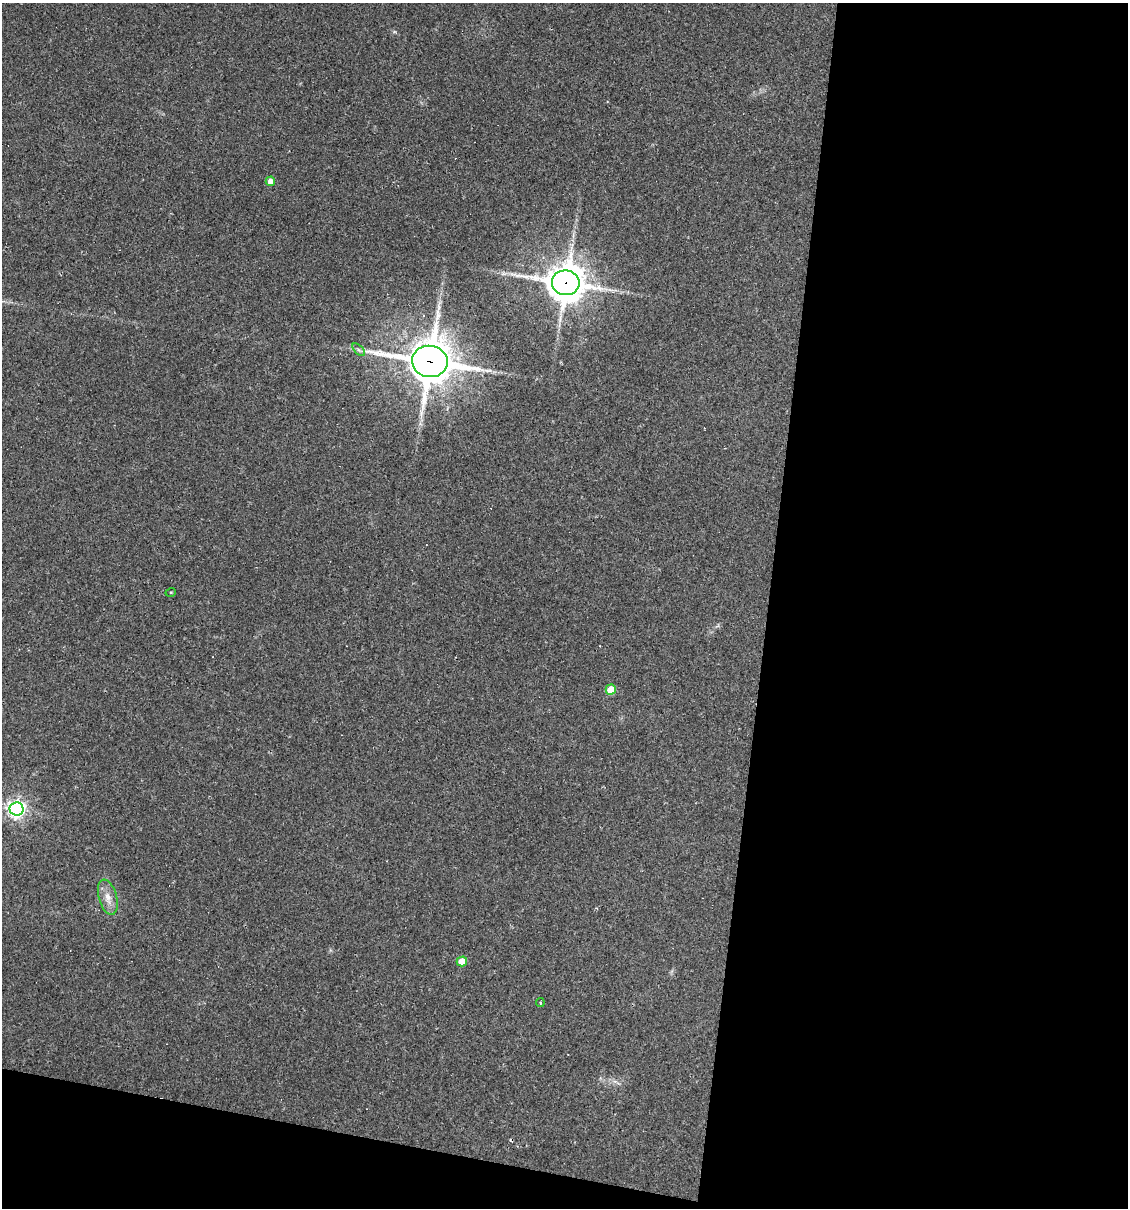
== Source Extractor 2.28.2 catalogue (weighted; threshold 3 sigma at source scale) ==
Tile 16 of 4 x 4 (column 4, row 4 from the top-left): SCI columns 3489-4614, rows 1-1206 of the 4843 x 4822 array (HDU 1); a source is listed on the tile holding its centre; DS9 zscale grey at full resolution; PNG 1130 x 1210 px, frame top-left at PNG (2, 3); each listed source drawn as its Kron ellipse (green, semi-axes under 4 px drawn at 4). Shown black and unused: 36% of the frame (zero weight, under 2 of 3 exposures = <1% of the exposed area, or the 3 px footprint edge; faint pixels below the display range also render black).
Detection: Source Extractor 2.28.2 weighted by HDU 2 'WHT'; one run over the whole footprint, this tile lists its part. Background 0.0907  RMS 0.006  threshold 0.0272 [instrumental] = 3 sigma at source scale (4.5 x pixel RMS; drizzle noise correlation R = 1.50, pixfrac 1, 0.05/0.05 arcsec/px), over >= 5 px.
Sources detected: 16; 5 cosmic-ray / hot-pixel residue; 1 long thin detection or spike segment (spike, bleed or trail) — neither listed nor drawn; the other 10 listed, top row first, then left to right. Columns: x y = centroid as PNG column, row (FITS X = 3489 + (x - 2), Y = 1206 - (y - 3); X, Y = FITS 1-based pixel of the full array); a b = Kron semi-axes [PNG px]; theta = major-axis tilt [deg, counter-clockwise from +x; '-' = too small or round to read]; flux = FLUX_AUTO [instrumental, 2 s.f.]
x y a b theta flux
270 181 4 4 - 3.9
566 283 14 12 -9 1300
359 350 8 4 -44 1.2
430 361 18 15 -8 1800
171 592 5 3 - 0.54
611 690 5 5 - 15
16 809 7 6 - 250
108 897 18 9 -75 5.9
462 961 5 5 - 12
540 1002 4 3 - 0.62
Overlapping masked pixels (flux is a lower limit): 2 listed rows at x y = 566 283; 430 361